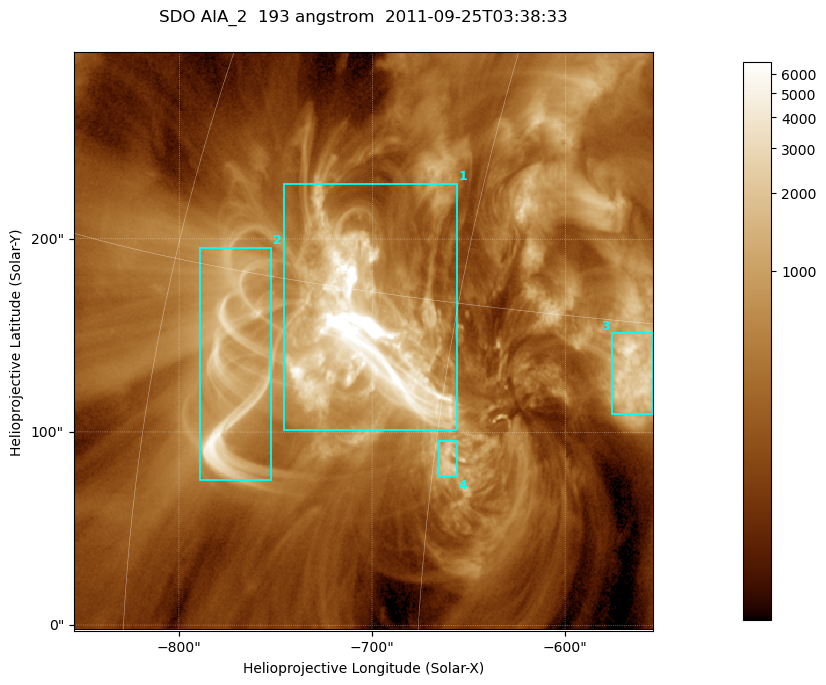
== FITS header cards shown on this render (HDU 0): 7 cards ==
TELESCOP= 'SDO     '           /
INSTRUME= 'AIA_2   '           /
WAVELNTH=                  193 /
WAVEUNIT= 'angstrom'           /
DATE-OBS= '2011-09-25T03:38:33.22' /
CTYPE1  = 'HPLN-TAN'           /
CTYPE2  = 'HPLT-TAN'           /

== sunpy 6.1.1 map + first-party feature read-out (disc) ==
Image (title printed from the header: SDO AIA_2  193 angstrom  2011-09-25T03:38:33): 499 x 499 px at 0.601 arcsec/px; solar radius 957 arcsec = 1592 px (partial field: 3.1% of the solar disc is inside the frame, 100% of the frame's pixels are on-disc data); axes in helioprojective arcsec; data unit not stated in the header (colour bar unlabelled)
Orientation: roll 0.0577 deg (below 1 deg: not rotated)
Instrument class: DISC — disc imager (sunpy class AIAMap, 193 A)
Bright regions (active regions / flare kernels): reference = the on-disc median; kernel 5 px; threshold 5 sigma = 1112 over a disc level ~331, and >= 1.15x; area >= 249 px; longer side >= 6 px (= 3.6 arcsec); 4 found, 4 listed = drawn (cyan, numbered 1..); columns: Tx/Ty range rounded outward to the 2 arcsec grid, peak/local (2 s.f.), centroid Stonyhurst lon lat
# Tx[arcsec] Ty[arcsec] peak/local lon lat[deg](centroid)
1 -746..-656 100..230 77 -49 +14
2 -790..-752 74..196 17 -56 +12
3 -576..-554 110..152 12 -37 +13
4 -666..-656 76..96 6.7 -44 +10